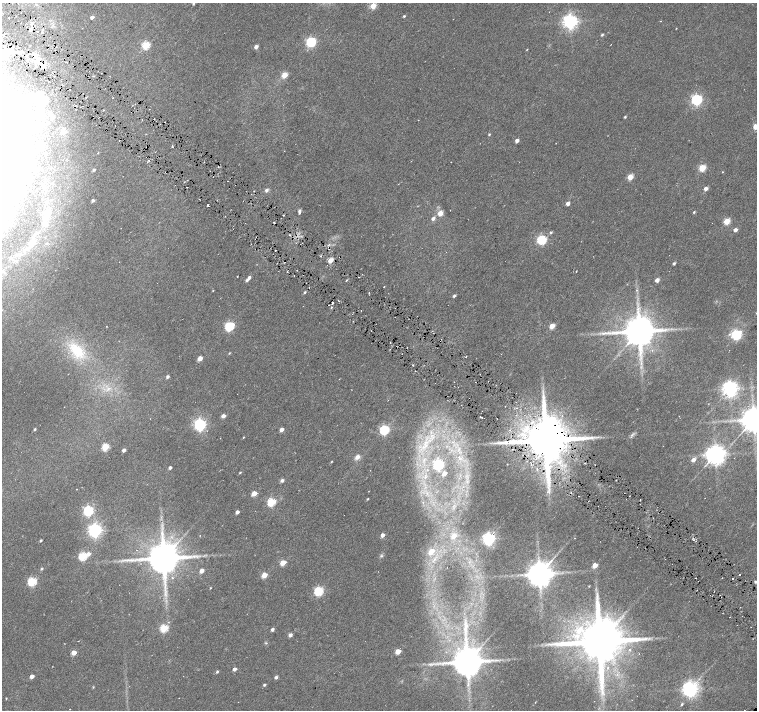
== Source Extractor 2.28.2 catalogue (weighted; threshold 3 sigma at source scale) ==
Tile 11 of 4 x 4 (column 3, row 3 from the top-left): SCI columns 3022-4531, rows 1654-3068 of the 6041 x 6067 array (HDU 1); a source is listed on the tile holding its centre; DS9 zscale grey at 2 x 2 block average (1 PNG px = mean of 2 x 2 image px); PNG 759 x 712 px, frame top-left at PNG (2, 3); no overlay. Shown black and unused: <1% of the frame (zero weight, under 3 of 6 exposures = <1% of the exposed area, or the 3 px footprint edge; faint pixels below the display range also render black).
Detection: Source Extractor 2.28.2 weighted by HDU 2 'WHT'; one run over the whole footprint, this tile lists its part. Background 0.0217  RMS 0.0052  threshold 0.0214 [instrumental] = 3 sigma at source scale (4.09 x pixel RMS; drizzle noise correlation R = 1.36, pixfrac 0.8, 0.0396/0.0396 arcsec/px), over >= 5 px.
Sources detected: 188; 8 inside a brighter object's white glare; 4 cosmic-ray / hot-pixel residue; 2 long thin detections or spike segments (spike, bleed or trail) — not listed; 5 inside a brighter listed object's ellipse — not listed separately; the other 169 listed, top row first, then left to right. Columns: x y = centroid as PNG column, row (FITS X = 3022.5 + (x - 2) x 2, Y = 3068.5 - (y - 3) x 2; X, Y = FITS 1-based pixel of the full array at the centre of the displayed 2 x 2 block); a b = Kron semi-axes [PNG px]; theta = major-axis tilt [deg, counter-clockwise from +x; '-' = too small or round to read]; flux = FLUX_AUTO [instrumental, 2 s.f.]
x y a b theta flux
193 4 3 2 - 1.1
373 6 3 3 - 31
404 16 3 3 - 1.4
92 17 3 2 - 3.9
8 18 2 2 - 0.75
570 21 4 4 - 450
660 21 2 2 - 0.46
602 35 3 3 - 1.6
311 42 4 3 - 140
146 45 3 3 - 63
256 47 3 3 - 5.9
527 49 3 2 - 0.63
13 52 4 3 - 2.4
5 53 4 4 - 170
35 55 7 6 - 5.3
101 73 2 2 - 0.4
284 75 3 3 - 32
93 76 3 2 - 0.81
86 98 2 2 - 0.74
697 99 4 4 - 190
44 100 15 10 73 17
625 117 3 2 - 1.4
755 127 4 3 - 14
64 132 9 6 27 5.6
489 134 3 2 - 1.3
517 141 3 3 - 5.4
98 153 2 2 - 0.6
702 168 3 3 - 48
21 170 6 5 - 580
94 170 3 2 - 1.7
722 172 2 2 - 0.59
213 177 2 2 - 0.55
630 177 3 3 - 29
187 187 2 2 - 0.72
706 189 3 2 - 6.7
267 190 4 3 - 3.5
93 201 3 2 - 3
568 204 3 3 - 6
208 205 2 2 - 1.3
299 210 4 3 - 2.2
694 212 3 2 - 1.4
440 213 3 3 - 19
433 218 4 3 - 3.7
46 219 16 8 86 13
727 221 3 3 - 38
274 222 2 2 - 1.1
735 230 3 3 - 5.5
551 232 3 3 - 1.6
256 237 2 2 - 0.49
542 240 4 3 - 120
329 245 5 2 - 1.2
329 249 2 2 - 0.49
275 250 2 2 - 13
320 256 2 2 - 0.83
330 260 3 2 - 20
674 263 3 2 - 2.7
576 271 2 2 - 0.67
294 275 2 2 - 0.4
237 276 2 2 - 0.71
249 278 3 3 - 3.3
247 280 3 3 - 2.2
347 280 4 2 - 1.2
657 280 3 2 - 8.1
384 287 2 2 - 0.44
637 290 3 3 - 1.2
213 291 3 2 - 0.5
305 292 3 2 - 1.4
454 296 3 2 - 3
338 300 2 2 - 0.82
333 303 4 2 - 0.98
331 307 2 2 - 1.5
361 311 2 2 - 1.2
229 326 4 3 - 110
552 326 3 3 - 22
639 331 7 7 - 3600
736 335 4 3 - 170
77 350 26 14 -48 43
229 353 3 2 - 0.89
466 357 2 2 - 0.51
200 358 3 3 - 14
167 377 3 3 - 2.9
730 388 5 4 - 530
108 389 8 3 44 3.5
505 406 2 2 - 0.57
516 408 2 2 - 0.75
223 416 3 3 - 7.3
481 417 2 2 - 2.5
754 419 6 6 - 2000
200 425 4 4 - 270
35 429 2 2 - 1.5
281 430 3 2 - 8.2
384 430 4 3 - 140
632 434 9 2 37 2.6
432 436 8 4 28 7.1
243 437 2 2 - 0.79
546 440 10 9 - 8200
452 442 5 2 - 1.6
424 446 14 5 33 11
105 447 3 3 - 52
459 449 4 2 - 1.9
124 450 3 2 - 5
716 454 5 5 - 930
703 455 4 3 - 2.2
357 457 7 5 44 5.4
460 459 6 3 -28 3.1
693 460 4 3 - 6.7
331 462 3 2 - 0.69
438 465 4 3 - 230
170 468 2 2 - 3.1
240 473 3 2 - 1
444 473 3 2 - 10
282 480 5 4 - 2.6
77 489 2 2 - 0.45
254 493 3 3 - 18
579 496 2 2 - 0.53
367 499 3 2 - 1.1
640 500 2 2 - 0.47
271 502 4 3 - 79
88 511 4 4 - 150
237 512 3 2 - 4.8
95 530 4 4 - 360
382 535 3 3 - 6.8
454 536 3 3 - 16
488 539 4 4 - 330
41 540 2 2 - 1.7
136 550 2 2 - 0.32
431 552 3 3 - 23
88 554 4 4 - 5.5
83 556 3 3 - 83
381 556 5 3 - 1.9
163 558 8 7 - 3600
283 563 3 3 - 22
595 565 3 3 - 18
42 569 3 3 - 1.4
201 571 3 3 - 9.9
539 574 6 6 - 2000
740 574 2 2 - 0.67
264 575 3 3 - 24
172 578 3 2 - 1.1
722 578 2 2 - 1.2
733 579 2 2 - 0.58
32 581 4 3 - 94
698 581 2 2 - 0.84
756 582 3 3 - 2.3
589 586 2 2 - 0.68
210 588 3 2 - 0.84
318 591 4 3 - 110
165 594 9 3 84 4.6
597 597 10 3 82 3.9
164 628 3 3 - 67
272 629 3 2 - 3.6
466 629 25 6 85 21
290 635 4 3 - 4.2
599 641 12 10 44 8600
266 643 4 2 - 1
398 651 3 3 - 20
74 653 3 3 - 18
496 660 8 2 -7 2.1
467 662 7 7 - 2900
234 669 3 2 - 4.7
217 672 3 2 - 1.7
32 676 3 2 - 9
276 677 3 3 - 3.3
264 685 2 2 - 2
93 687 3 3 - 0.78
690 689 5 4 - 540
6 698 3 2 - 0.66
535 702 3 2 - 0.56
682 704 4 3 - 1.6
Overlapping masked pixels (flux is a lower limit): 1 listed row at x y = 546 440
Isophote crosses this tile's border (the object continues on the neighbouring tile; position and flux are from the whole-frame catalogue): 5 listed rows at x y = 193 4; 5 53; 755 127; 754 419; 756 582
Diffuse or blended objects may show on this block-average render without a row.